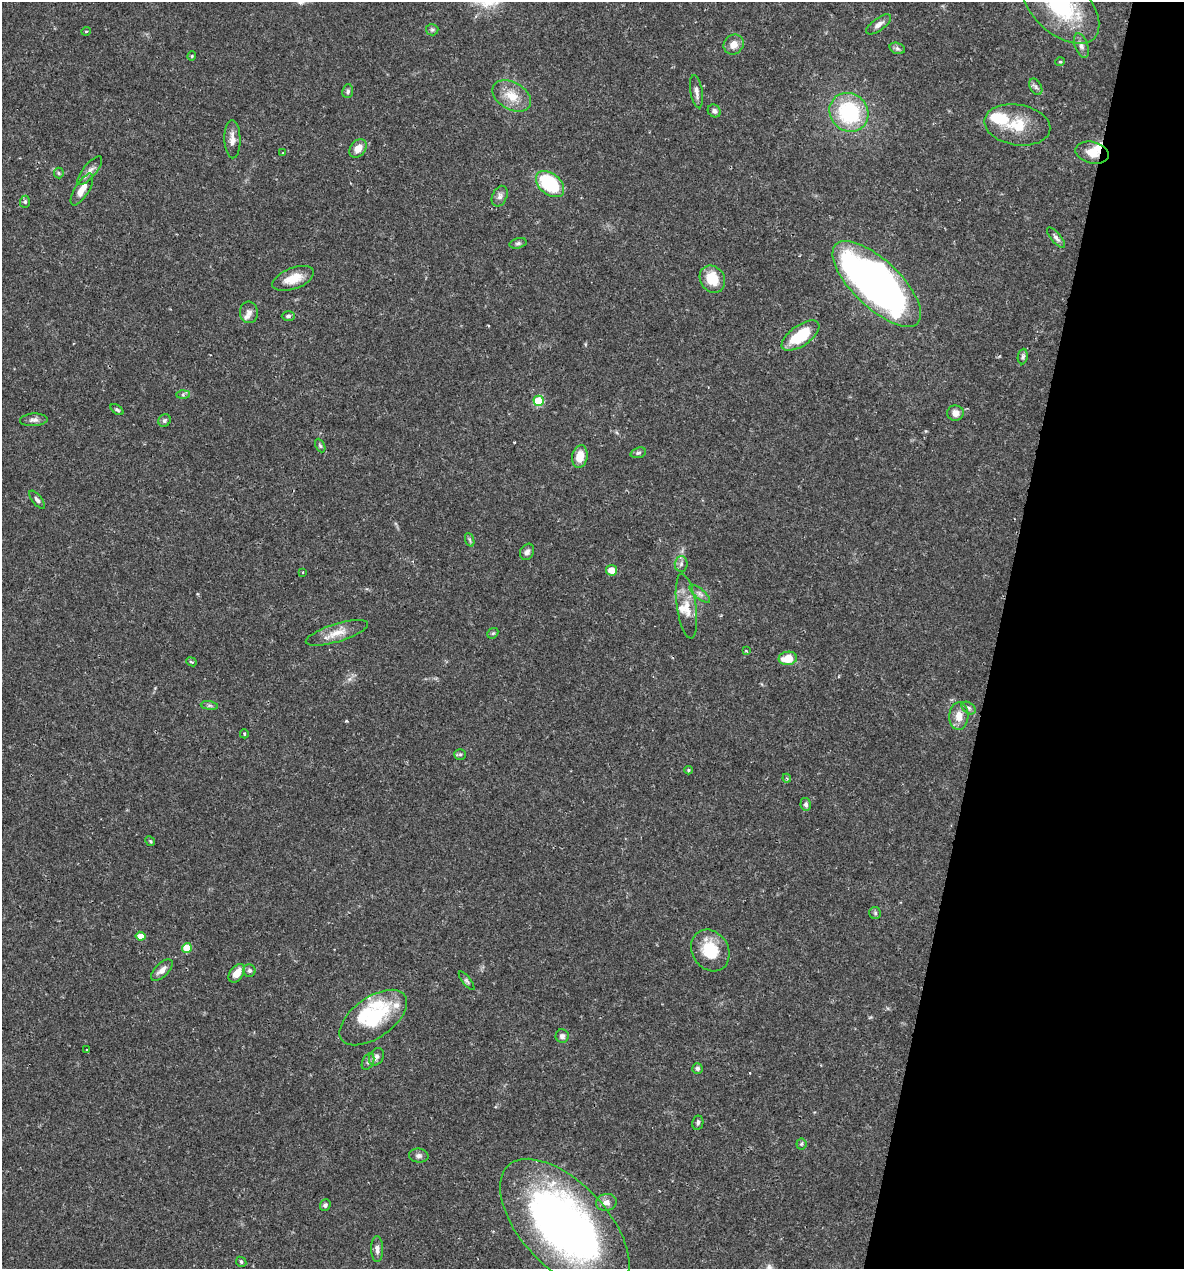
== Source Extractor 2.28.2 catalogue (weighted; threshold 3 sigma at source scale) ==
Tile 8 of 4 x 4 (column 4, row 2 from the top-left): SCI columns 3791-4972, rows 2537-3803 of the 5092 x 5073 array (HDU 1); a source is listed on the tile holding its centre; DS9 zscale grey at full resolution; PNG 1186 x 1271 px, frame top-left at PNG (2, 2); each listed source drawn as its Kron ellipse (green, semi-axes under 4 px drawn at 4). Shown black and unused: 16% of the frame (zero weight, under 2 of 3 exposures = <1% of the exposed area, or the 3 px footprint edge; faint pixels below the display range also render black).
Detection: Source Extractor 2.28.2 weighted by HDU 2 'WHT'; one run over the whole footprint, this tile lists its part. Background 0.0426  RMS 0.0032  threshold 0.0144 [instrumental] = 3 sigma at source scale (4.5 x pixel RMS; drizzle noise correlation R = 1.50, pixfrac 1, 0.05/0.05 arcsec/px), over >= 5 px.
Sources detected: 97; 2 inside a brighter object's white glare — neither listed nor drawn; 7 inside a brighter listed object's ellipse — not listed separately; the other 88 listed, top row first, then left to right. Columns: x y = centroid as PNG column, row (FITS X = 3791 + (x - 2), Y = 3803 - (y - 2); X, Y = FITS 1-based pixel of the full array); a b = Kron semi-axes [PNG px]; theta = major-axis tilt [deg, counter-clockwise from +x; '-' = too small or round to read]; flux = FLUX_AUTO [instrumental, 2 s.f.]
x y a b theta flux
1060 5 48 27 -44 30
879 24 15 6 36 1.7
432 30 6 5 - 0.64
86 31 5 3 - 0.29
734 44 10 9 - 2.8
1081 46 13 6 -70 1.4
897 48 8 5 -18 0.78
192 56 4 4 - 0.35
1060 62 5 3 - 0.27
1036 87 9 5 -61 0.92
348 91 7 5 82 0.76
696 92 17 6 -81 1.8
512 96 21 13 -30 6.2
714 111 7 6 - 0.93
849 112 20 18 -45 27
1017 125 33 20 -9 10
232 139 19 8 -89 2.5
358 148 10 7 51 2.8
283 153 3 2 - 0.24
1092 153 17 10 -14 4.4
90 171 18 6 51 1.9
59 173 5 5 - 0.48
550 184 16 10 -39 25
82 189 18 7 58 4
500 196 11 7 66 1.3
25 202 6 5 - 0.58
1056 238 12 5 -49 1.2
518 243 9 5 13 0.69
293 278 22 10 21 5.6
712 279 14 12 -57 7.9
877 284 57 23 -44 200
249 312 11 9 -84 1.5
288 316 7 4 1 0.77
801 336 22 10 35 13
1023 356 8 5 83 0.7
183 395 6 4 1 0.59
539 401 5 5 - 15
117 410 7 4 -36 0.57
955 413 8 7 - 2.2
34 420 14 6 3 1.4
164 420 6 6 - 0.7
320 446 7 4 -62 0.49
638 453 8 5 18 0.65
580 456 11 7 79 4.6
37 500 11 5 -51 0.87
470 540 7 4 -71 0.56
527 552 8 6 61 1.1
681 564 8 6 88 1.1
612 570 5 5 - 4
303 572 4 2 - 0.21
700 594 13 5 -40 1.2
686 606 33 9 -82 5.5
337 633 32 9 17 4.6
493 633 6 4 42 0.52
746 651 4 3 - 0.36
788 658 9 6 9 6.3
191 662 5 4 - 0.48
209 706 9 4 -8 0.66
969 708 8 5 -37 0.74
959 716 14 9 87 3.7
244 734 4 4 - 0.38
460 754 6 5 - 0.54
688 770 4 4 - 0.42
787 778 4 4 - 0.39
806 804 6 5 - 0.95
150 841 5 4 - 0.4
875 913 6 6 - 0.61
141 936 5 4 - 2.6
187 948 5 5 - 6
710 950 22 18 -57 11
162 970 14 6 44 2
249 971 6 6 - 0.79
237 973 10 6 54 3.4
466 981 11 4 -52 0.68
373 1017 39 20 35 18
562 1036 7 6 - 1.1
87 1050 3 2 - 0.78
376 1057 9 7 62 1.2
368 1062 9 5 64 0.88
697 1068 5 5 - 0.78
698 1123 7 5 80 0.82
801 1144 5 5 - 0.5
419 1156 10 7 -6 1.1
606 1202 10 8 9 2
325 1205 6 5 - 0.73
565 1226 83 43 -47 170
377 1249 13 6 -89 1.4
241 1262 5 4 - 0.51
Overlapping masked pixels (flux is a lower limit): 1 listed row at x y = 1092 153
Isophote crosses this tile's border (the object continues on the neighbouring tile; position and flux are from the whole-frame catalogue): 1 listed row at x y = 1060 5